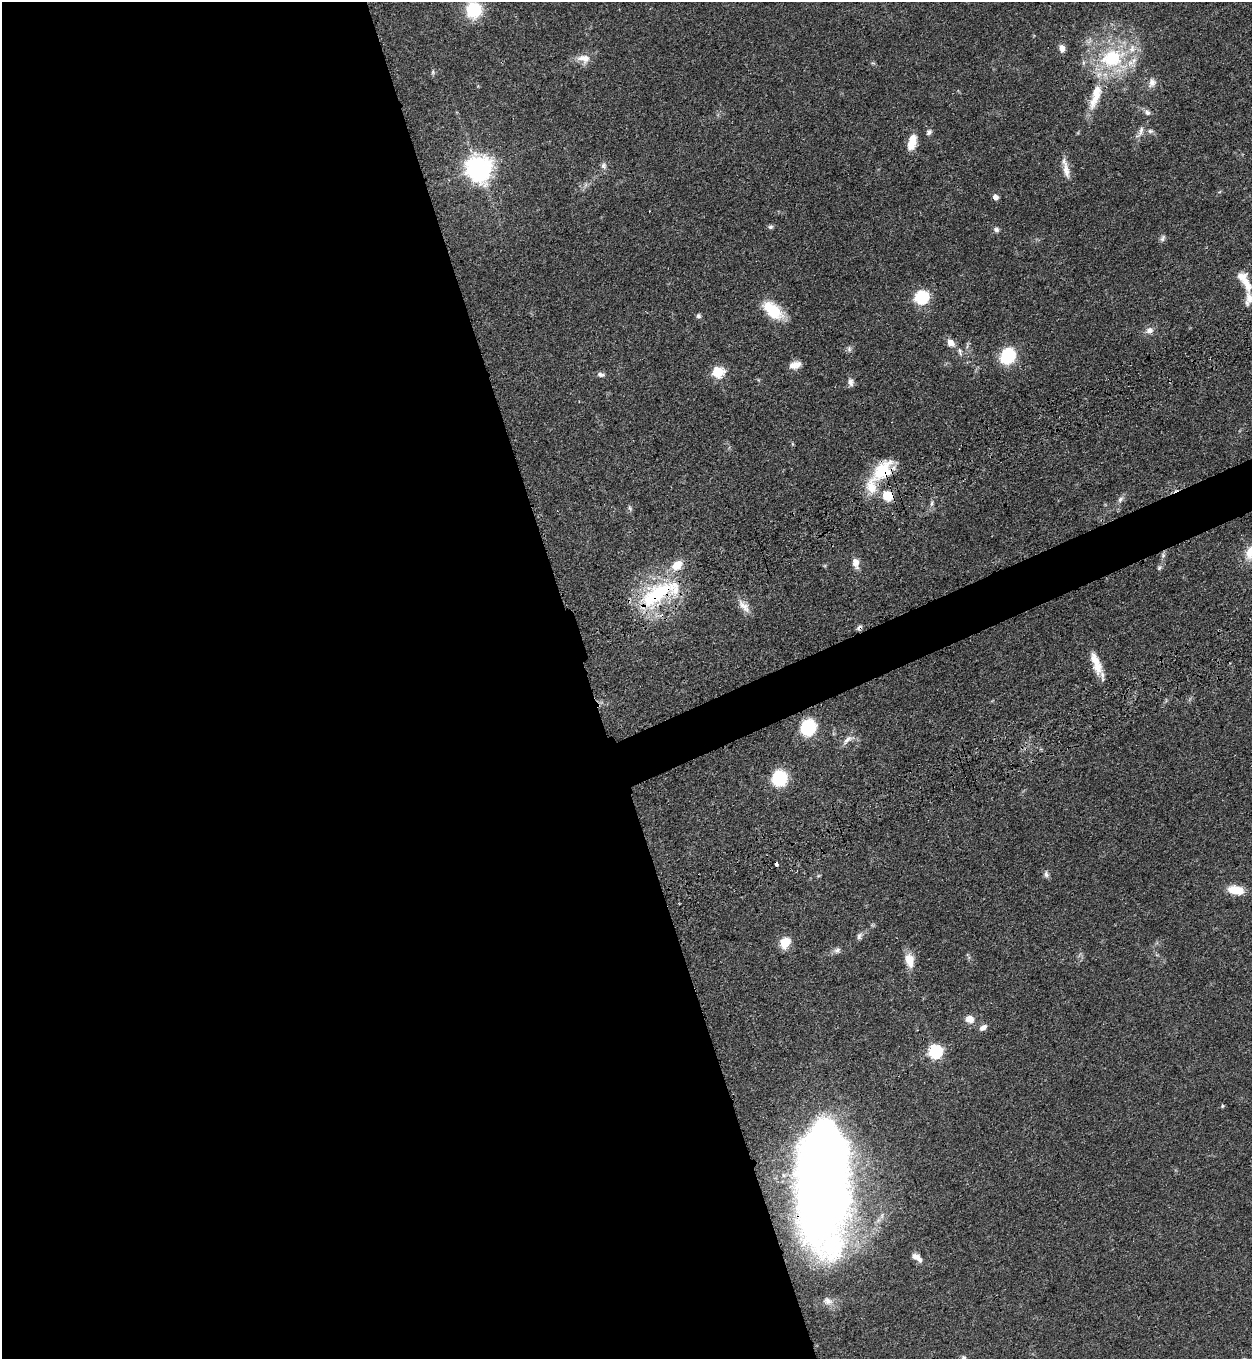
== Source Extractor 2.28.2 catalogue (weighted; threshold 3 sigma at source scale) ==
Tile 9 of 4 x 4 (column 1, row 3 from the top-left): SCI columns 459-1708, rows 1544-2900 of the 5704 x 5798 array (HDU 1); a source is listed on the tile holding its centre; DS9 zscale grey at full resolution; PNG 1254 x 1361 px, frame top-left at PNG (2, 2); no overlay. Shown black and unused: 49% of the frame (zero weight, under 3 of 4 exposures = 11% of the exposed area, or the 3 px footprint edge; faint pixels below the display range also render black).
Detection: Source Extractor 2.28.2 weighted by HDU 2 'WHT'; one run over the whole footprint, this tile lists its part. Background 0.0514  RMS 0.0041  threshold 0.0187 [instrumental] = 3 sigma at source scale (4.5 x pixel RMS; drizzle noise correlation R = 1.50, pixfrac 1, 0.05/0.05 arcsec/px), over >= 5 px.
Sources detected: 73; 1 too faint to see at this stretch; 2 cosmic-ray / hot-pixel residue — not listed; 8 inside a brighter listed object's ellipse — not listed separately; the other 62 listed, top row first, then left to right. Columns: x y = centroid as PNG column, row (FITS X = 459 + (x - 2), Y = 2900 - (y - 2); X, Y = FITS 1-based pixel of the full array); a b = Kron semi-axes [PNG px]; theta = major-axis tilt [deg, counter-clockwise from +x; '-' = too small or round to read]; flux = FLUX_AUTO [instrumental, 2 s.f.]
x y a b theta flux
474 10 14 13 - 21
1062 48 8 6 -67 2.7
1112 58 41 31 4 36
584 59 18 12 -10 4.4
873 63 5 5 - 0.52
433 72 8 5 -83 0.74
1152 83 14 10 72 2.6
1095 96 45 13 71 14
1147 112 9 7 -46 1.5
1150 131 9 6 0 1.2
929 132 8 7 - 1.2
1140 132 20 7 64 2.9
912 142 19 9 76 5.5
604 166 10 8 -90 1.5
478 168 9 9 - 440
1066 171 23 8 -79 4.4
995 197 6 6 - 2
770 227 6 6 - 0.87
996 230 7 7 - 1.2
1163 238 10 6 60 1.1
1247 285 21 10 -65 4.5
921 297 7 6 - 62
772 310 25 14 -40 15
698 316 6 6 - 0.93
1149 330 11 9 23 2.4
951 343 11 8 -50 3
849 349 9 5 -82 1.1
960 352 12 5 -78 1.2
1008 355 13 11 56 25
795 365 14 8 13 3.5
718 372 6 6 - 31
601 375 10 6 -6 1.4
851 382 11 7 -77 1.7
792 444 6 4 -88 0.44
883 470 28 18 41 18
887 495 11 10 - 8.3
1120 499 9 6 47 1.5
932 504 8 4 81 1
630 508 7 5 -68 0.83
1163 555 7 6 - 1
855 563 10 7 -81 3.8
1159 568 7 6 - 0.92
657 594 55 22 32 37
744 606 22 9 -50 3.8
1095 660 22 11 -65 5.6
808 728 12 10 76 29
848 740 20 8 36 2.9
779 778 14 13 - 20
1046 874 10 6 -83 1.3
1236 890 15 8 -10 9.2
859 936 10 6 68 1.3
785 943 14 11 62 6.4
837 950 10 7 15 1.6
909 960 18 11 -76 5.8
970 1019 11 9 -31 3.5
983 1028 10 6 34 1.9
935 1052 6 6 - 62
1222 1106 6 4 89 0.4
824 1185 97 38 88 620
917 1258 15 7 -39 2.7
828 1301 13 10 -28 2.7
963 1358 6 6 - 0.8
Overlapping masked pixels (flux is a lower limit): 5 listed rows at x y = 1095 96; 883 470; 887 495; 657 594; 824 1185
Isophote crosses this tile's border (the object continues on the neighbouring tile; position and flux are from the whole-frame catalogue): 2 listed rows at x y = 474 10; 963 1358